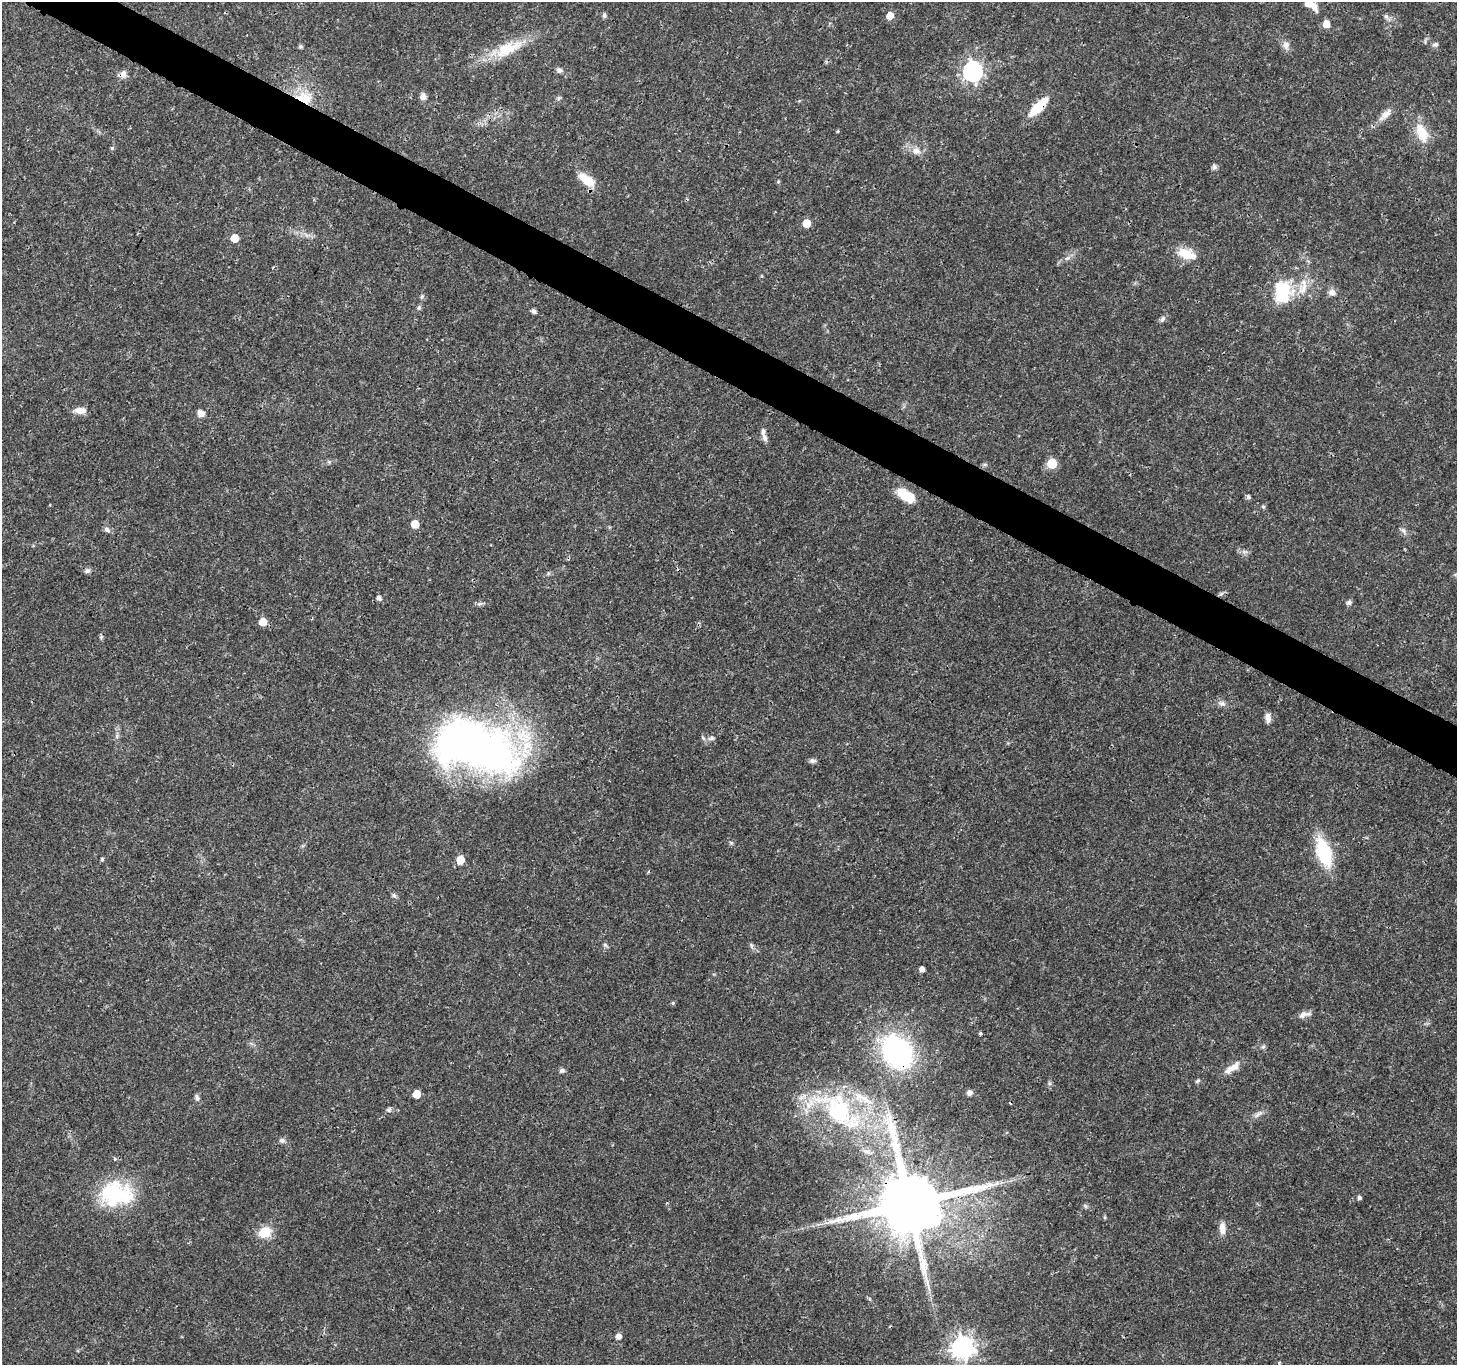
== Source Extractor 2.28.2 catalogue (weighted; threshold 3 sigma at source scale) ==
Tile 11 of 4 x 4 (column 3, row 3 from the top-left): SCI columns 2916-4370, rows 1562-2924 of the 5835 x 5916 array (HDU 1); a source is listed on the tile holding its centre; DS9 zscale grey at full resolution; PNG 1459 x 1367 px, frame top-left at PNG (2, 2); no overlay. Shown black and unused: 4% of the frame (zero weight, under 3 of 4 exposures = <1% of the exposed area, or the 3 px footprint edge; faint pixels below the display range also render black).
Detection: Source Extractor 2.28.2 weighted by HDU 2 'WHT'; one run over the whole footprint, this tile lists its part. Background 0.0187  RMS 0.0017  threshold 0.00782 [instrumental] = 3 sigma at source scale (4.5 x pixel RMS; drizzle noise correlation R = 1.50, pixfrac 1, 0.0396/0.0396 arcsec/px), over >= 5 px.
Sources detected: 96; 2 cosmic-ray / hot-pixel residue — not listed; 1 inside a brighter listed object's ellipse — not listed separately; the other 93 listed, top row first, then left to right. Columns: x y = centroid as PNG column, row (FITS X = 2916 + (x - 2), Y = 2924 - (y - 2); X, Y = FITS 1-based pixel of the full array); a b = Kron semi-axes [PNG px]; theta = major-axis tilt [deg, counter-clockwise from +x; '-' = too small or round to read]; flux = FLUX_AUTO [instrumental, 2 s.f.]
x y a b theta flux
1310 4 16 7 -36 2.7
604 15 7 5 -90 0.35
890 15 5 5 - 2.2
1326 24 6 5 - 2.2
1435 44 8 6 6 0.45
1286 45 11 9 -90 0.91
300 46 4 4 - 0.37
507 49 43 16 24 6.4
559 70 7 7 - 0.54
972 71 8 7 - 81
123 74 11 9 34 0.97
423 96 8 6 -80 0.93
304 98 23 16 -10 5
559 98 6 5 - 0.31
1038 107 26 9 45 4.9
1386 114 20 9 44 1.6
838 131 5 3 - 0.17
1422 132 24 12 -67 4.3
112 148 5 5 - 0.28
916 151 12 10 -8 1.3
1214 167 7 6 - 0.5
587 180 22 10 -36 3.6
778 182 5 4 - 0.24
806 223 5 5 - 3.8
234 238 5 5 - 3.3
1187 254 25 12 -19 3.5
1067 258 8 4 36 0.44
1303 287 26 11 76 3
1282 292 24 18 85 9.4
1332 292 9 9 - 0.88
422 296 6 4 19 0.27
419 308 6 5 - 0.32
534 311 5 4 - 0.71
1162 319 10 6 56 0.51
80 410 14 8 -3 1.5
201 413 9 8 - 0.99
765 438 9 6 -81 0.72
329 462 5 5 - 0.28
1052 463 6 6 - 8.8
985 464 7 4 -1 0.29
906 496 19 10 -32 4.8
1248 497 5 5 - 0.47
1263 507 5 5 - 0.31
415 524 5 5 - 3.3
107 529 9 6 -42 0.61
1404 531 9 5 -46 0.52
1245 552 7 4 -18 0.41
87 571 7 6 - 0.54
1221 594 7 4 44 0.35
379 598 5 4 - 0.69
1349 602 6 5 - 0.63
263 622 5 5 - 3
101 637 6 4 47 0.26
1222 704 9 7 8 0.66
1268 718 11 7 -81 1
117 736 7 4 73 0.34
712 738 7 7 - 0.48
475 746 94 51 -15 95
812 761 9 6 0 0.51
731 843 6 4 -19 0.24
1324 852 25 12 -71 12
102 859 4 4 - 0.23
460 860 6 5 - 3.8
394 895 7 5 -23 0.37
605 945 6 6 - 0.35
751 946 8 5 -72 0.38
922 969 4 4 - 0.91
673 1003 5 4 - 0.23
1304 1014 19 6 12 0.97
980 1033 4 3 - 0.32
1263 1046 7 5 66 0.35
897 1052 37 28 -52 29
1232 1068 21 7 34 1.9
562 1071 7 6 - 0.42
1198 1081 7 5 35 0.3
1049 1083 6 4 -72 0.29
969 1092 6 6 - 0.7
417 1094 5 5 - 3.3
197 1097 9 6 -76 0.51
389 1109 7 6 - 0.41
838 1111 39 31 -64 16
1258 1114 16 4 34 0.71
282 1140 8 7 - 0.51
867 1151 10 5 0 0.57
115 1159 5 4 - 0.25
116 1194 43 30 0 14
1359 1197 5 4 - 0.48
909 1204 18 18 - 1900
1222 1228 15 8 -88 1.3
265 1232 14 11 18 3.5
619 1336 5 5 - 1.1
962 1347 8 8 - 130
1279 1363 4 3 - 0.17
Overlapping masked pixels (flux is a lower limit): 5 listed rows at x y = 123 74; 304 98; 1038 107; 897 1052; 909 1204
Isophote crosses this tile's border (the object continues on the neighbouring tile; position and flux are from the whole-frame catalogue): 1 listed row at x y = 1310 4